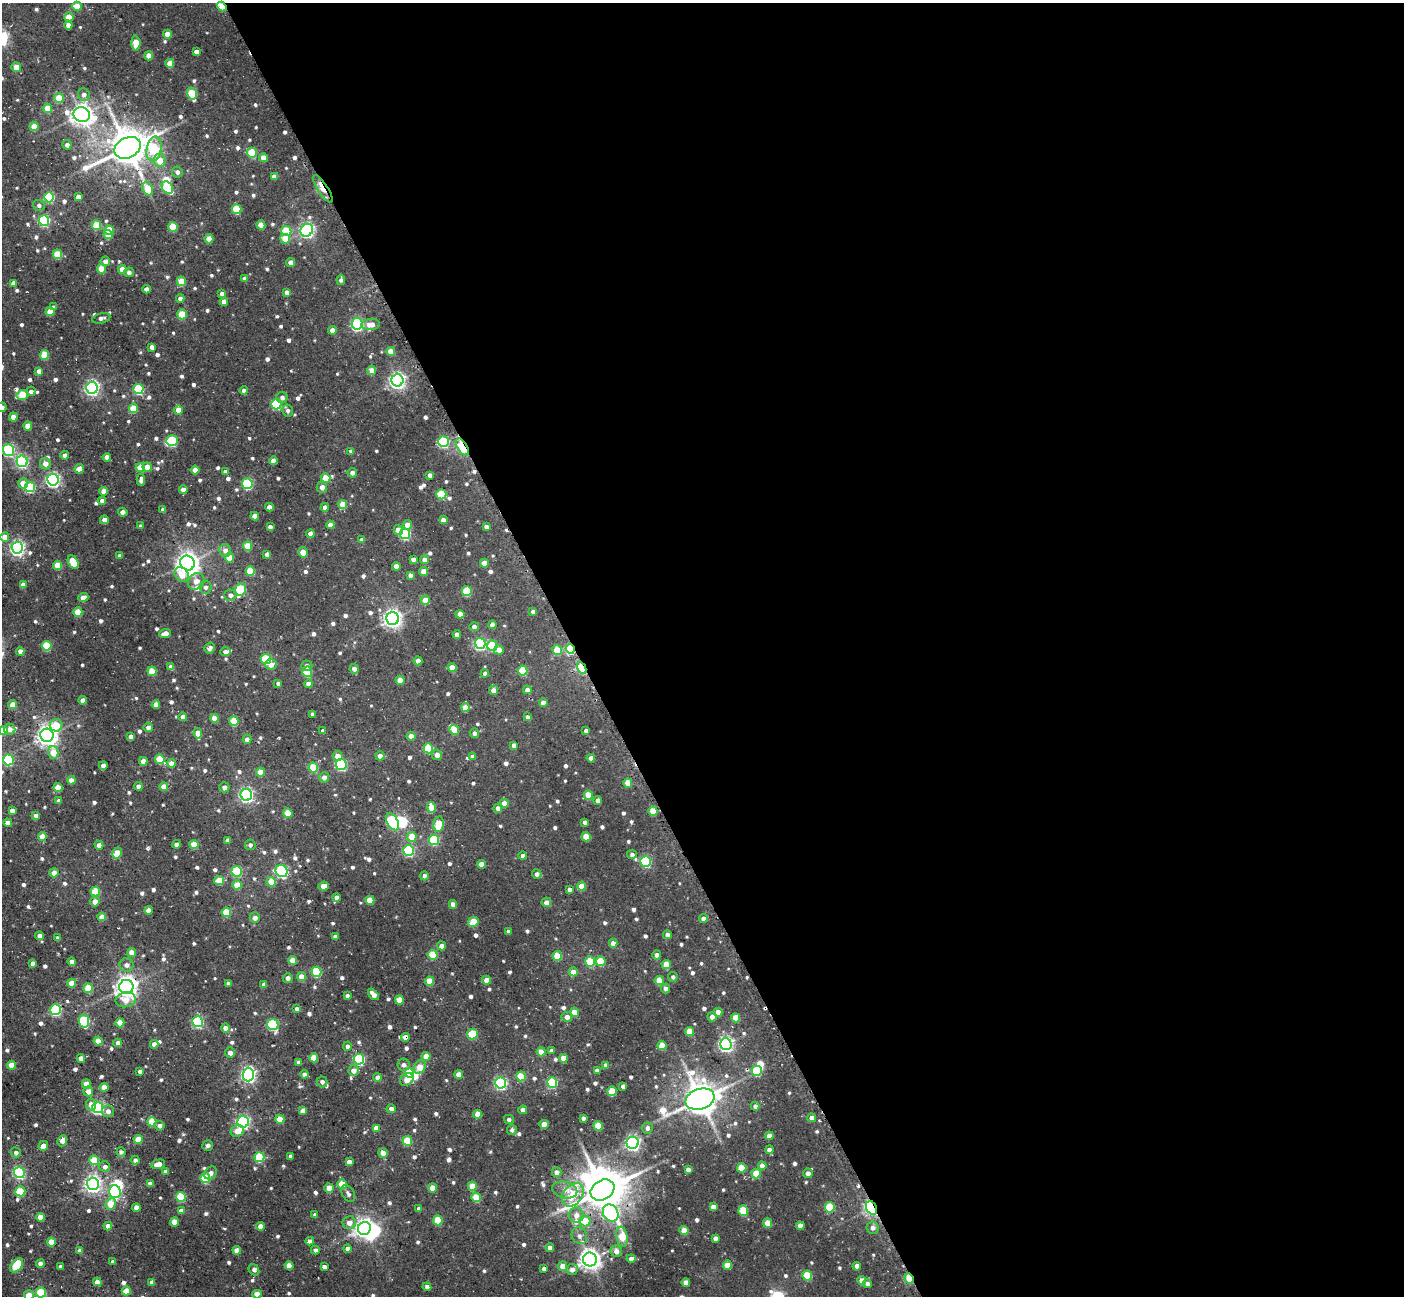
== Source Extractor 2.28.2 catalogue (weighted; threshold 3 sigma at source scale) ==
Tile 8 of 4 x 4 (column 4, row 2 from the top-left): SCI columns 4253-5654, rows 2768-4061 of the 5704 x 5683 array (HDU 1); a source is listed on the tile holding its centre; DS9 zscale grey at full resolution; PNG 1406 x 1298 px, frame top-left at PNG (2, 3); each listed source drawn as its Kron ellipse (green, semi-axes under 4 px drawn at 4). Shown black and unused: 59% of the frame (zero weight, under 3 of 4 exposures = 5% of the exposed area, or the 3 px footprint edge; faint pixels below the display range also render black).
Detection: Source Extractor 2.28.2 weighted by HDU 2 'WHT'; one run over the whole footprint, this tile lists its part. Background 0.0432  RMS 0.0062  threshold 0.028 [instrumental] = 3 sigma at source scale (4.5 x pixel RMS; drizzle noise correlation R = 1.50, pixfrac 1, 0.05/0.05 arcsec/px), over >= 5 px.
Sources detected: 802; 10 inside a brighter object's white glare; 2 cosmic-ray / hot-pixel residue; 1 long thin detection or spike segment (spike, bleed or trail) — neither listed nor drawn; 5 inside a brighter listed object's ellipse — not listed separately; of the other 784, all 500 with FLUX_AUTO >= 1.78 (the completeness limit of this list) listed and drawn (284 fainter detections not listed), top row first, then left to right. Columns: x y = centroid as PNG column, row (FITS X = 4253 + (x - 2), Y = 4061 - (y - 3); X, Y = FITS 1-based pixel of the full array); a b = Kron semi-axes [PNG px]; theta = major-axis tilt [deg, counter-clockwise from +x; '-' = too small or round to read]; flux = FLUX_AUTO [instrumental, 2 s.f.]
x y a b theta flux
77 6 5 4 - 10
222 6 5 4 - 14
69 17 4 4 - 7.6
68 25 4 4 - 4.1
167 34 4 4 - 5.1
136 43 7 4 -86 12
196 51 4 4 - 3.3
149 56 4 4 - 6.3
170 63 4 4 - 7.8
16 67 5 4 - 7
84 94 6 6 - 2.9
192 94 6 5 - 27
59 98 5 4 - 13
48 108 4 4 - 9
82 114 8 7 - 420
34 126 4 4 - 10
67 145 5 4 - 2.3
127 148 14 10 25 1600
154 149 12 7 79 32
252 153 5 5 - 20
263 158 4 4 - 6.1
160 160 6 6 - 8.3
177 172 5 5 - 2.5
274 176 4 4 - 2.5
167 187 7 5 -54 35
148 189 7 5 -62 14
323 189 16 5 -57 5.6
49 197 5 5 - 43
78 197 4 4 - 3.9
39 205 6 5 - 1.9
237 209 5 4 - 25
44 220 5 5 - 61
96 225 5 4 - 16
261 225 4 4 - 9.8
173 227 5 4 - 19
109 230 5 4 - 14
307 230 7 6 - 140
286 231 5 5 - 30
108 235 4 4 - 8.9
209 239 4 4 - 8.6
285 239 5 5 - 9.4
57 254 5 4 - 17
105 261 5 5 - 3.4
291 262 4 4 - 4.9
101 269 4 4 - 14
122 269 4 4 - 8.7
129 272 5 4 - 2.7
245 279 4 4 - 2.2
341 280 5 4 - 1.8
181 281 5 4 - 13
13 283 4 4 - 3.8
146 289 4 4 - 3.6
287 292 4 4 - 3.1
222 294 4 4 - 2.9
180 298 4 4 - 3.2
224 301 4 4 - 3.6
53 307 4 4 - 1.9
50 311 5 4 - 10
182 314 5 4 - 19
101 318 9 5 13 1.9
357 324 6 5 - 89
371 324 9 5 6 6.1
332 330 4 4 - 4.1
152 347 4 4 - 2.2
391 351 4 4 - 8.7
44 355 5 4 - 15
372 370 4 4 - 5.9
39 371 4 4 - 3.1
397 380 6 6 - 200
92 388 6 6 - 140
139 389 5 5 - 39
244 390 4 4 - 3.5
31 391 5 4 - 2.6
22 395 6 5 - 21
282 397 5 5 - 2.2
276 404 5 5 - 45
2 407 5 4 - 2.4
133 408 4 4 - 16
178 410 4 4 - 7.2
288 411 6 5 - 1.8
13 417 4 4 - 5
28 426 4 4 - 8.1
172 441 6 5 - 41
444 442 5 5 - 60
462 447 10 5 -59 45
9 450 6 5 - 72
351 451 4 4 - 2.1
65 455 4 4 - 2.6
107 457 4 4 - 3.2
22 461 5 5 - 82
273 461 4 4 - 4.3
45 464 6 5 - 4.4
147 467 4 4 - 7
140 468 4 4 - 10
79 469 4 4 - 6.5
195 470 4 4 - 6.8
225 471 4 3 - 1.8
352 473 4 4 - 2.8
430 475 4 4 - 2.5
325 478 5 4 - 13
53 480 6 5 - 130
141 480 6 4 87 2.5
23 483 5 5 - 7.7
247 484 5 5 - 51
30 487 5 5 - 37
322 487 6 5 - 3.4
183 490 4 4 - 5.1
104 491 4 4 - 7.1
441 494 5 5 - 27
102 501 4 4 - 2.8
343 505 4 4 - 11
269 507 4 4 - 4.2
325 507 4 4 - 2.8
163 510 4 4 - 2.3
123 512 5 4 - 3.1
255 516 4 4 - 5
104 520 4 4 - 3.6
443 520 4 4 - 3.3
330 525 4 4 - 4.4
408 525 5 4 - 7.2
141 526 4 3 - 1.9
270 527 4 4 - 2.2
486 527 4 4 - 2.5
398 530 5 4 - 5.9
310 534 4 4 - 3.5
405 534 5 5 - 52
5 537 4 4 - 6.2
362 540 4 4 - 2.2
248 546 5 4 - 15
17 548 6 6 - 160
225 550 6 6 - 3.5
303 552 5 4 - 8.8
267 554 4 4 - 2.1
120 556 4 4 - 1.8
229 558 5 4 - 11
413 559 4 4 - 2.9
425 560 4 4 - 4.3
73 562 7 4 -61 19
187 563 7 7 - 460
484 563 4 4 - 6.3
58 565 4 4 - 12
396 566 4 4 - 5
250 571 5 4 - 22
424 571 4 4 - 5.7
182 575 8 6 -47 9.5
410 575 4 4 - 1.9
196 581 9 7 44 3.9
23 585 4 4 - 4.2
205 587 6 6 - 2.2
241 589 6 5 - 38
467 591 5 5 - 27
230 595 6 5 - 2.6
83 597 5 4 - 4.9
425 600 5 4 - 7
78 612 5 4 - 14
533 612 4 4 - 2.3
460 614 4 4 - 6.5
392 619 6 6 - 260
492 625 4 4 - 3.3
474 627 4 4 - 2.3
165 633 6 4 20 4.8
457 634 4 4 - 3.7
480 643 5 5 - 74
47 646 5 4 - 26
492 646 5 5 - 28
210 648 5 5 - 2.7
570 649 5 4 - 36
499 650 5 4 - 4
557 650 5 4 - 13
20 651 4 4 - 3.6
225 652 5 4 - 2.7
266 659 5 5 - 31
418 661 4 4 - 4.7
271 665 6 5 - 3.3
307 666 5 5 - 1.9
171 667 4 4 - 3.8
452 667 4 4 - 5.9
582 668 6 4 -63 38
354 669 5 4 - 3.2
523 670 5 5 - 23
152 671 4 4 - 15
307 672 5 5 - 22
485 673 4 4 - 2.9
400 680 4 4 - 8.2
278 683 4 4 - 1.8
308 684 4 4 - 4.4
493 690 4 4 - 3.6
527 690 4 4 - 3.9
83 700 4 4 - 4.9
543 703 4 4 - 5
13 705 4 4 - 7.7
156 705 4 4 - 4.6
465 708 4 4 - 8
313 714 4 3 - 1.8
183 717 4 4 - 3.6
527 717 4 4 - 2.4
214 718 4 4 - 7.3
234 721 5 4 - 19
56 725 6 6 - 13
148 727 5 4 - 2.6
10 729 6 5 - 3.3
454 730 5 4 - 13
3 731 5 4 - 11
323 731 4 4 - 2.1
586 731 4 4 - 2.3
198 733 5 4 - 7.8
474 733 5 4 - 2.4
47 735 7 6 - 360
411 736 4 4 - 5.6
131 737 4 4 - 2.3
247 739 4 4 - 3.4
514 745 4 4 - 2.9
428 748 5 5 - 24
53 753 6 5 - 12
437 755 5 5 - 4.2
337 756 5 5 - 5.2
380 756 4 4 - 3.5
472 756 4 4 - 2.7
591 758 4 4 - 3.3
160 759 5 4 - 18
8 760 5 5 - 54
143 761 4 4 - 5.2
171 763 4 4 - 6.7
341 764 5 5 - 58
103 765 4 4 - 3.4
313 768 5 5 - 23
260 772 4 4 - 8.9
324 777 5 5 - 4.1
71 780 4 4 - 4
628 783 5 4 - 6.3
138 786 4 4 - 2.9
164 787 4 4 - 7.2
224 787 5 5 - 3
58 788 4 4 - 11
246 795 6 5 - 120
588 795 5 4 - 11
598 800 4 4 - 3.8
59 801 4 4 - 2.9
504 803 4 4 - 6.2
431 808 5 4 - 8.3
498 808 4 4 - 3.5
12 810 4 4 - 3.4
653 811 5 4 - 10
288 813 5 4 - 12
36 816 4 4 - 3.6
392 822 9 5 -59 67
585 822 4 4 - 2.2
8 823 4 4 - 6.4
438 824 8 5 80 15
42 837 4 4 - 6.8
412 837 5 5 - 11
586 837 4 4 - 11
228 840 4 4 - 1.9
434 840 5 5 - 36
176 844 4 4 - 2.2
194 844 4 4 - 13
99 845 5 4 - 3.4
250 845 5 5 - 2.1
409 850 5 5 - 61
117 853 6 4 58 14
632 854 5 4 - 1.8
522 856 4 4 - 2
645 861 5 5 - 54
481 864 4 4 - 5.6
237 871 5 5 - 37
282 871 6 6 - 69
54 873 4 4 - 4.8
537 874 5 4 - 2.3
424 876 4 4 - 1.9
219 880 5 4 - 12
271 882 5 4 - 14
237 885 4 4 - 9.9
324 886 5 4 - 6.5
582 886 4 4 - 9.1
569 889 4 3 - 2.2
95 891 5 5 - 20
336 897 4 4 - 2.6
370 900 4 4 - 11
95 902 5 5 - 5.5
546 902 4 4 - 4
453 904 4 4 - 4.7
149 910 4 4 - 4.4
226 912 5 4 - 20
102 917 4 4 - 7
255 918 5 5 - 3
703 918 4 4 - 3.1
473 922 5 4 - 14
508 931 4 3 - 1.9
667 935 4 4 - 2.8
39 936 4 4 - 3.7
335 937 4 4 - 2.5
57 938 4 4 - 2.3
613 943 4 4 - 4.3
441 946 4 4 - 3.7
132 953 4 4 - 7.9
433 955 5 4 - 22
657 955 4 4 - 3.9
557 956 5 4 - 17
293 960 4 4 - 9.5
601 961 5 5 - 16
72 962 4 4 - 3.3
590 962 5 5 - 23
33 963 4 3 - 2.1
666 964 4 4 - 11
126 965 7 6 - 2.7
316 972 5 5 - 32
573 972 4 4 - 6.5
302 977 4 4 - 8.2
673 977 5 4 - 1.9
288 978 5 4 - 2.3
487 980 4 4 - 6.3
659 980 5 4 - 13
429 981 4 4 - 12
72 983 4 4 - 8.1
228 983 4 3 - 2.1
264 984 4 4 - 2.5
126 987 7 7 - 380
88 988 5 4 - 15
665 988 5 4 - 2.6
373 994 7 4 -47 4.2
347 996 4 3 - 1.8
126 1000 10 7 12 7.9
399 1000 4 4 - 10
297 1009 4 4 - 2.1
56 1010 5 5 - 63
574 1012 4 4 - 8.7
718 1012 4 4 - 5.4
567 1017 5 5 - 3.1
712 1017 4 4 - 2.9
736 1018 4 4 - 12
84 1021 6 5 - 46
198 1022 5 5 - 60
120 1023 4 4 - 9.4
273 1024 6 5 - 61
225 1028 4 4 - 3.6
689 1031 5 4 - 12
472 1034 5 5 - 21
405 1037 4 4 - 3.3
98 1041 4 4 - 8.8
118 1043 4 4 - 3.7
154 1044 4 4 - 3.9
726 1044 6 6 - 150
347 1046 4 4 - 2.3
662 1046 4 4 - 12
551 1051 4 4 - 2.4
541 1052 4 4 - 8.2
230 1053 5 5 - 2.8
426 1056 4 4 - 7
81 1058 4 4 - 4.6
314 1058 4 4 - 11
563 1058 4 4 - 8.2
359 1059 5 5 - 61
298 1062 4 4 - 1.9
11 1065 4 4 - 10
404 1065 6 6 - 2.5
606 1065 4 4 - 3.4
420 1067 7 5 57 9
597 1070 4 4 - 1.8
140 1071 4 3 - 2
353 1071 5 5 - 4.6
757 1071 5 5 - 30
409 1073 5 4 - 31
304 1074 4 4 - 2.4
459 1074 4 4 - 7
248 1075 7 5 88 160
521 1076 5 5 - 19
378 1077 4 4 - 4.3
407 1080 7 5 37 8.4
322 1082 5 5 - 2.3
552 1082 5 5 - 45
501 1083 5 5 - 88
86 1084 4 4 - 8
623 1086 4 4 - 2.2
104 1087 4 4 - 6.3
88 1091 5 5 - 4.1
612 1091 5 4 - 18
700 1099 15 10 17 1200
91 1105 6 5 - 5.8
755 1106 4 4 - 2.1
98 1108 5 5 - 88
391 1109 4 4 - 2.7
303 1110 4 4 - 2.8
523 1110 4 4 - 4.5
108 1111 6 6 - 2.8
478 1114 4 4 - 6.6
583 1118 4 4 - 2.1
812 1118 4 4 - 4.2
280 1119 5 4 - 13
509 1119 5 4 - 2
152 1122 5 4 - 16
243 1122 6 6 - 110
544 1124 4 4 - 7.7
159 1126 5 4 - 2.3
598 1126 5 4 - 14
376 1128 4 4 - 4.4
647 1128 5 5 - 2.5
512 1130 5 5 - 2
237 1131 7 5 25 5.3
769 1136 4 4 - 5
138 1139 4 4 - 11
62 1141 6 5 - 3.3
407 1141 5 5 - 21
633 1143 6 6 - 160
43 1146 5 4 - 4.5
208 1146 5 5 - 1.9
769 1150 4 4 - 2.7
16 1152 5 4 - 1.9
121 1152 5 4 - 1.9
383 1153 5 4 - 4.6
290 1156 4 3 - 2.1
259 1157 5 5 - 29
94 1160 5 4 - 17
135 1160 4 4 - 2.3
349 1162 4 4 - 3.6
158 1164 7 4 14 6.7
762 1166 4 4 - 4.4
105 1167 5 5 - 2.8
742 1168 5 4 - 12
688 1169 4 4 - 3.2
165 1171 4 4 - 2.4
557 1172 5 4 - 3.7
19 1173 6 5 - 77
211 1173 7 5 48 2.8
756 1173 5 4 - 14
808 1173 5 4 - 3.5
205 1178 5 5 - 24
150 1183 4 4 - 3.5
93 1184 6 6 - 220
342 1184 5 4 - 15
472 1186 4 4 - 12
329 1188 4 4 - 9.2
433 1188 4 4 - 10
565 1190 13 8 -14 4.6
602 1190 12 9 32 1800
20 1191 5 5 - 24
115 1191 6 5 - 75
348 1194 9 6 -59 2.2
573 1195 13 9 53 17
181 1197 5 5 - 24
476 1197 5 4 - 13
111 1204 6 5 - 13
713 1207 4 4 - 4.3
830 1207 5 5 - 26
136 1208 4 4 - 5.2
872 1208 7 5 -62 150
419 1209 4 4 - 2.2
181 1211 4 4 - 3.3
743 1211 5 5 - 22
611 1213 9 7 -61 83
315 1215 4 4 - 1.9
576 1215 7 7 - 4.2
40 1217 4 4 - 8.3
438 1220 5 4 - 19
585 1221 5 5 - 15
174 1222 4 4 - 8.9
349 1223 6 6 - 4.6
768 1223 4 4 - 11
108 1226 4 4 - 4
260 1226 4 4 - 4
800 1226 4 4 - 5
364 1228 6 6 - 330
873 1228 6 6 - 2.7
684 1231 4 4 - 9.5
579 1236 9 7 -59 2.8
622 1237 10 5 -79 16
715 1238 4 4 - 2.9
310 1241 4 4 - 2.8
51 1242 4 4 - 11
550 1247 4 4 - 3.5
347 1249 4 4 - 2.8
80 1250 4 4 - 4
237 1250 4 4 - 5.2
315 1250 4 4 - 1.9
616 1251 6 5 - 4
590 1259 7 7 - 380
631 1259 4 4 - 3.1
113 1262 4 3 - 2.1
40 1264 4 4 - 3.3
17 1265 8 5 51 22
289 1265 4 4 - 7.7
727 1265 4 4 - 8.6
60 1266 3 3 - 1.9
563 1266 5 4 - 7
857 1266 4 4 - 5.2
324 1267 4 4 - 2.9
544 1268 4 4 - 2.6
254 1270 6 4 -55 2.2
572 1270 6 5 - 3.3
807 1276 5 5 - 25
909 1278 5 3 - 21
862 1281 4 4 - 5.9
97 1282 4 4 - 5.9
152 1282 4 4 - 2.9
686 1282 4 4 - 4.2
867 1284 4 4 - 2.4
427 1287 4 4 - 2.4
126 1291 4 4 - 8.9
41 1293 5 5 - 32
257 1294 4 4 - 6.3
29 1295 5 5 - 8.5
Overlapping masked pixels (flux is a lower limit): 9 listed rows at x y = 222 6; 127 148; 323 189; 462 447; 570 649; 582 668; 405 1037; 872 1208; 909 1278
Isophote crosses this tile's border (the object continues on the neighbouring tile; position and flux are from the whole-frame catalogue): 5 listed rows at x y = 2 407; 3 731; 41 1293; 257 1294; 29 1295